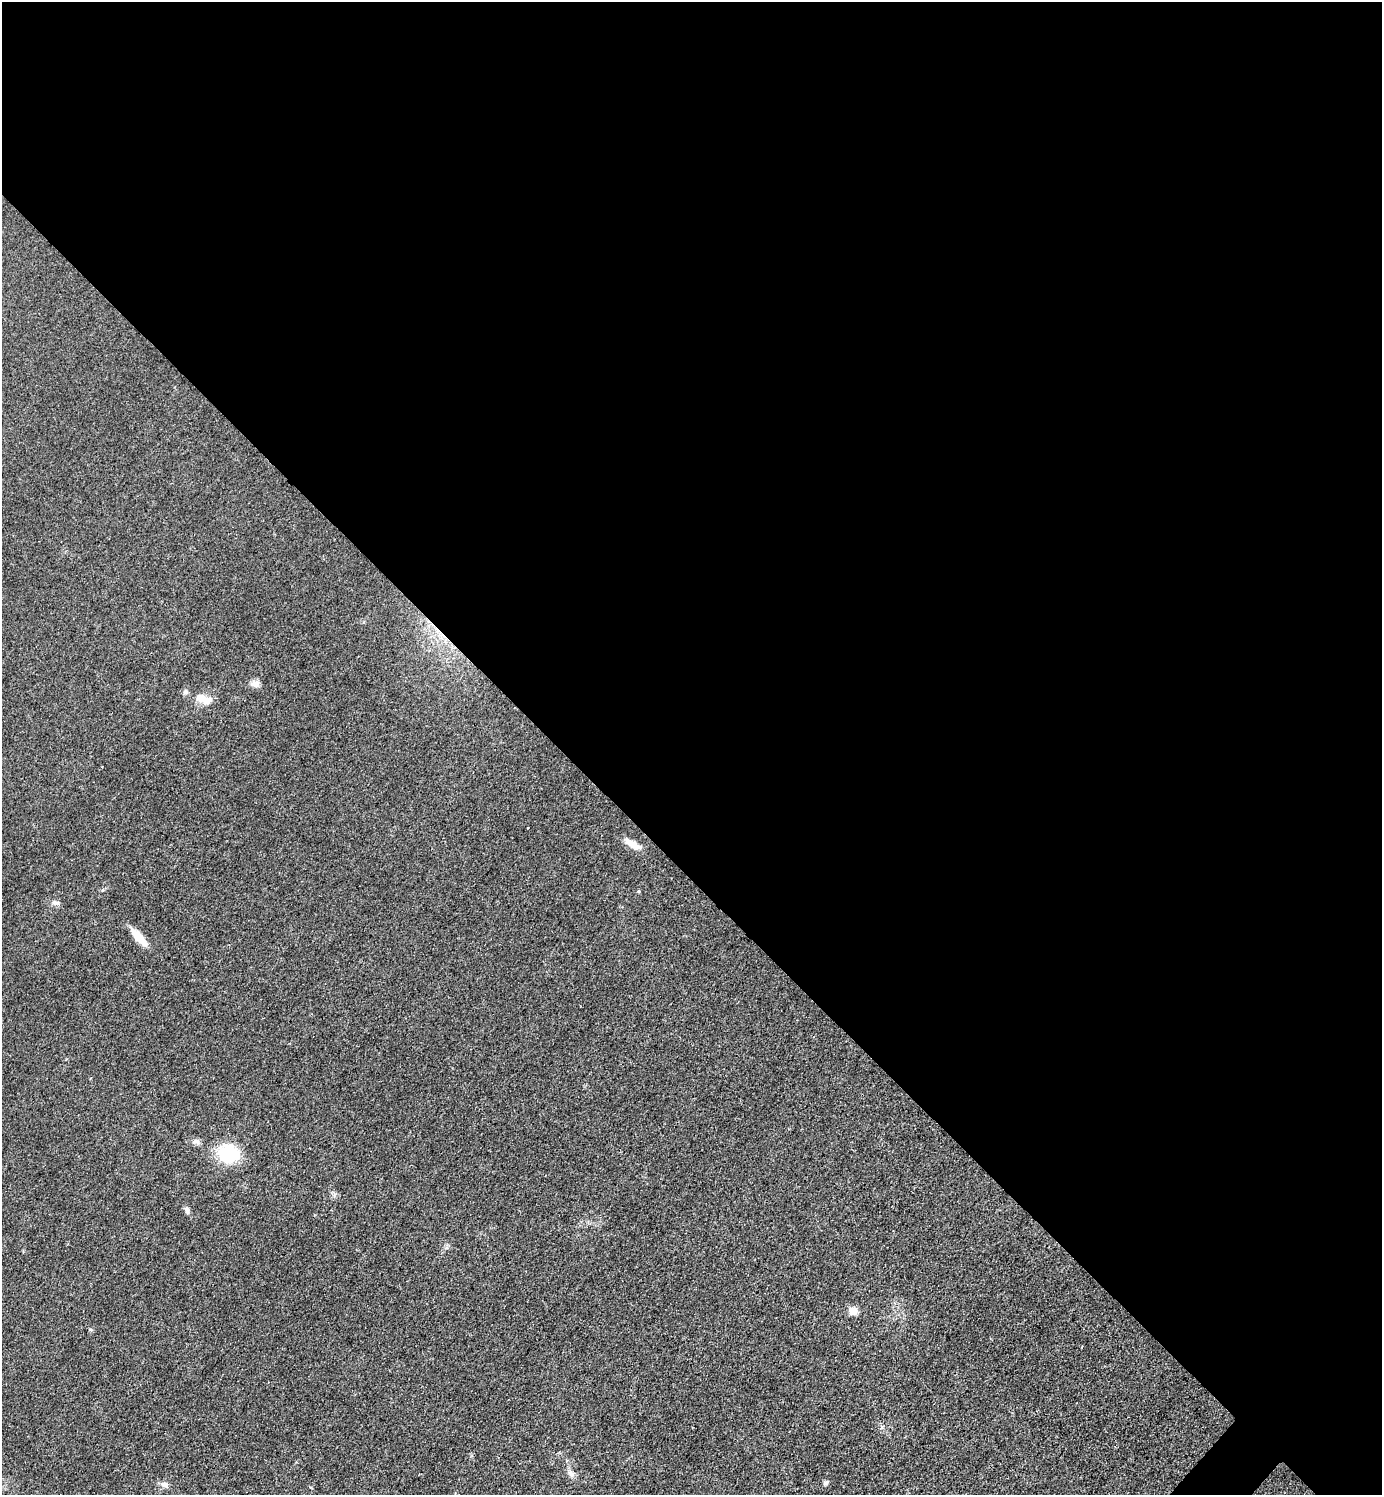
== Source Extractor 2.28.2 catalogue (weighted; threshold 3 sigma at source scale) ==
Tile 3 of 4 x 4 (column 3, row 1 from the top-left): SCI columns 3063-4442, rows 4482-5974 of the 5981 x 5980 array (HDU 1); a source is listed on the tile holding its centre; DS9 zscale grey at full resolution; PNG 1384 x 1497 px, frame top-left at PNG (2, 2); no overlay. Shown black and unused: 59% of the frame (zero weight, under 3 of 4 exposures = <1% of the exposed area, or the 3 px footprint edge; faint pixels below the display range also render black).
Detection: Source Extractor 2.28.2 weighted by HDU 2 'WHT'; one run over the whole footprint, this tile lists its part. Background 0.0332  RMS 0.0048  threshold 0.0216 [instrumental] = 3 sigma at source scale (4.5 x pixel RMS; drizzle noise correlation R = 1.50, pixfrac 1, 0.05/0.05 arcsec/px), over >= 5 px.
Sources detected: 12; all 12 listed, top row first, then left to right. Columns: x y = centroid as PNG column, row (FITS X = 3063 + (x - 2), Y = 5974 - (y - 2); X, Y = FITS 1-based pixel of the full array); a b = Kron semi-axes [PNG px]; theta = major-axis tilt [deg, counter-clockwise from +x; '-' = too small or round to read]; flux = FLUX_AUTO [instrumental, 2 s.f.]
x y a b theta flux
255 684 11 8 -10 2.5
200 698 25 11 -25 7
632 844 25 7 -29 4.7
55 903 10 6 -14 1.6
139 937 25 8 -49 7.2
194 1142 8 4 15 1.1
228 1153 24 19 0 22
187 1211 11 5 -68 1.5
853 1311 10 9 - 4
571 1473 12 6 -66 1.9
825 1483 5 5 - 1.5
165 1484 11 6 -16 1.9